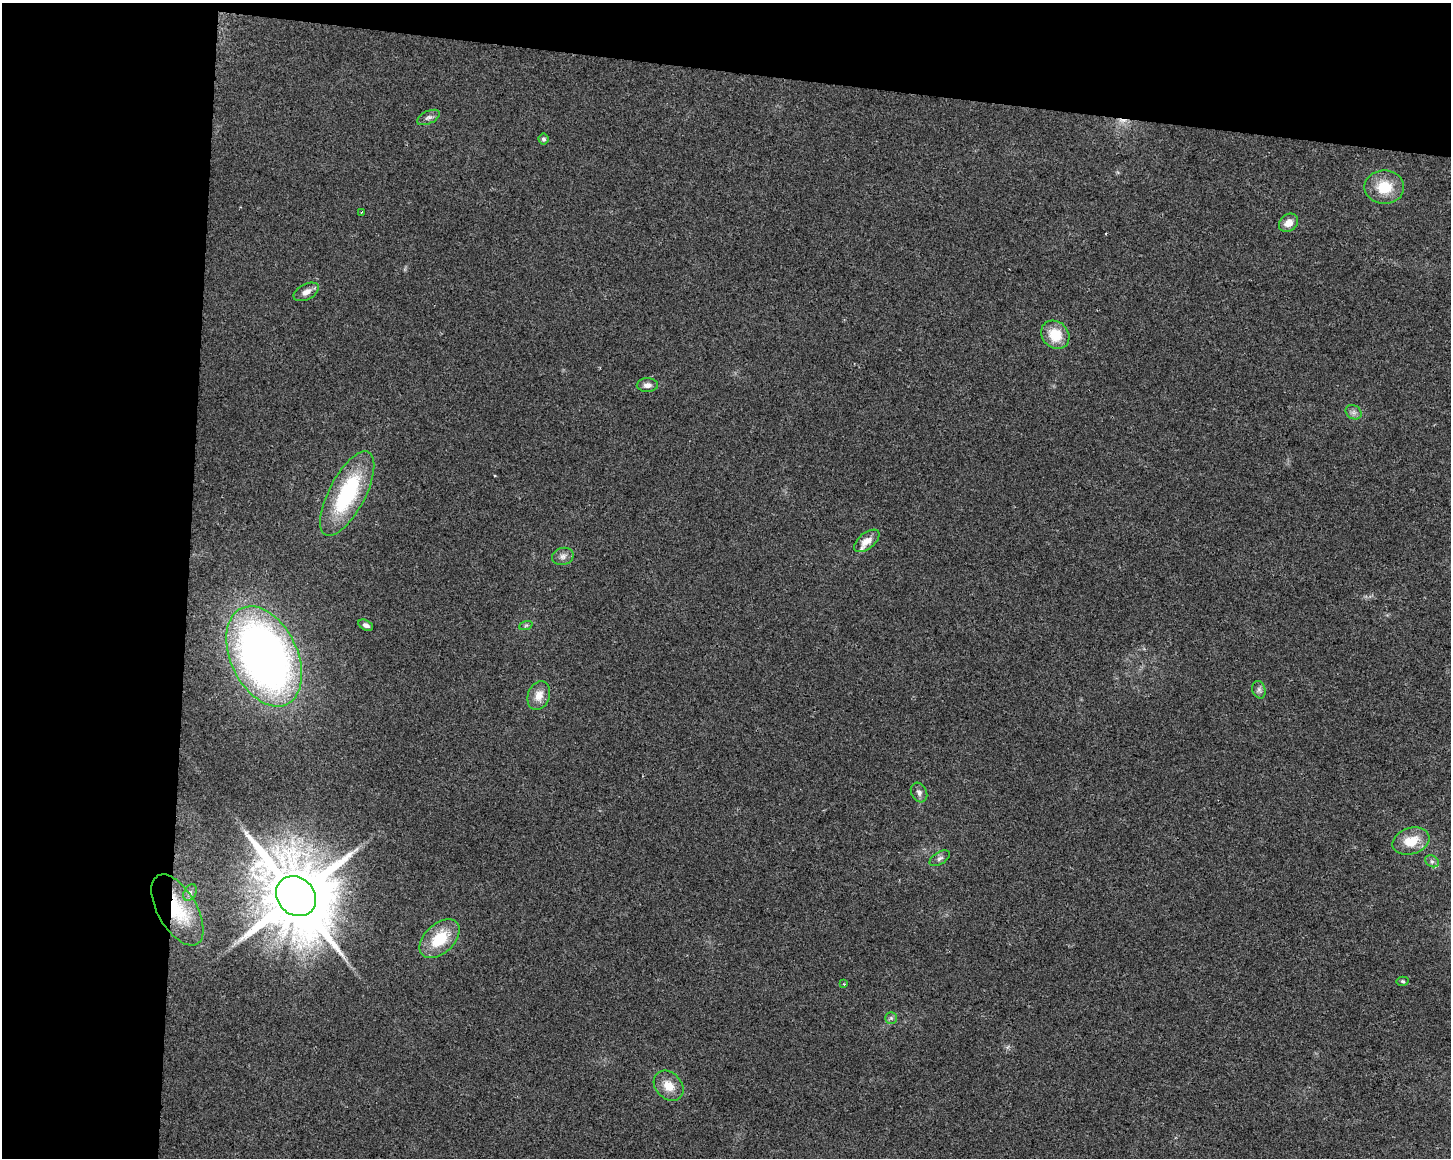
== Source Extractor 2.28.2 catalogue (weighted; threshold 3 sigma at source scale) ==
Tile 1 of 3 x 4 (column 1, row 1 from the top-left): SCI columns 285-1733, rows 3467-4622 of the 4858 x 4630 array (HDU 1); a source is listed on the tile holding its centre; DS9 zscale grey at full resolution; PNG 1453 x 1160 px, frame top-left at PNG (2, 3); each listed source drawn as its Kron ellipse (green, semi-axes under 4 px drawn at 4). Shown black and unused: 19% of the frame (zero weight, under 2 of 3 exposures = <1% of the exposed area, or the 3 px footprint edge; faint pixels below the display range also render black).
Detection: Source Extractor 2.28.2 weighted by HDU 2 'WHT'; one run over the whole footprint, this tile lists its part. Background 0.0467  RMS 0.0067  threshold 0.0301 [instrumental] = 3 sigma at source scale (4.5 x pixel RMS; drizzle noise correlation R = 1.50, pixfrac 1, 0.0396/0.0396 arcsec/px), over >= 5 px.
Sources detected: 31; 1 cosmic-ray / hot-pixel residue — neither listed nor drawn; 1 inside a brighter listed object's ellipse — not listed separately; the other 29 listed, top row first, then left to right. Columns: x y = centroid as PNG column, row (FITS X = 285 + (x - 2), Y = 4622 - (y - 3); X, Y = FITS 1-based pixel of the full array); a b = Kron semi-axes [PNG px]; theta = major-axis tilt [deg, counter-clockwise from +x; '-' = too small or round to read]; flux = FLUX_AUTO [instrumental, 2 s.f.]
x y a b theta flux
428 117 12 6 25 2.4
543 139 5 5 - 1.7
1384 187 20 17 0 19
362 212 3 2 - 0.47
1288 223 10 8 39 6.8
306 292 13 8 27 4.4
1055 335 15 13 -43 16
647 385 10 7 1 3.4
1353 412 8 6 -35 2.5
347 494 47 18 62 67
867 541 15 8 39 7.4
563 556 11 8 14 3.3
366 625 8 5 -27 2.3
526 625 7 4 19 1.1
264 656 53 33 -64 480
1259 690 9 6 -75 2.2
539 695 15 11 70 7.7
919 793 10 7 -62 2.6
1411 841 19 13 17 16
940 858 11 6 32 2.1
1432 861 7 5 -29 1.9
190 893 9 6 63 2.2
296 896 21 18 -44 8500
177 910 39 19 -60 35
440 939 24 14 43 25
1403 981 6 4 -4 1
844 984 3 3 - 0.61
891 1018 5 5 - 1.3
669 1086 17 13 -47 10
Overlapping masked pixels (flux is a lower limit): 1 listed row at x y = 177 910